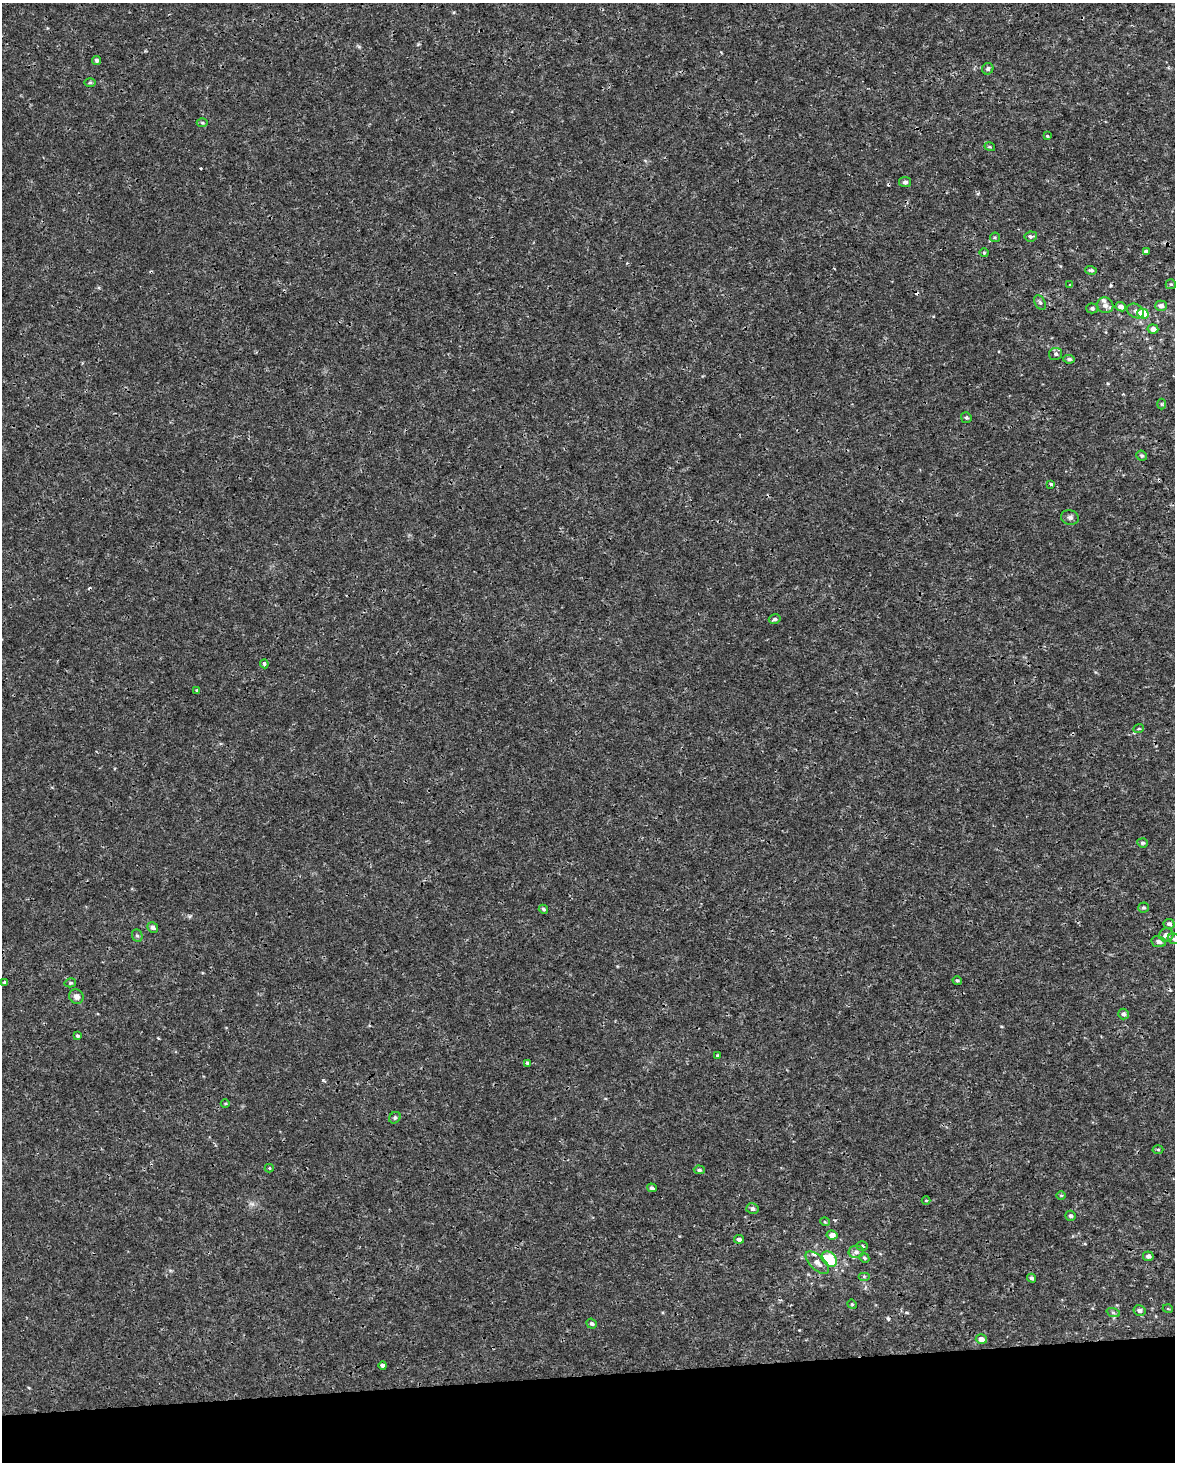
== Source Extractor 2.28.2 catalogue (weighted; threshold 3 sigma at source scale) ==
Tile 10 of 4 x 3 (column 2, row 3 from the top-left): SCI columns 1175-2347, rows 59-1518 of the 4694 x 4454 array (HDU 1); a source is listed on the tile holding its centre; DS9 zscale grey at full resolution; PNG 1177 x 1464 px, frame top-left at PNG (2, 3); each listed source drawn as its Kron ellipse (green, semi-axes under 4 px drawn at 4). Shown black and unused: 6% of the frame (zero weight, under 3 of 4 exposures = <1% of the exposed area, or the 3 px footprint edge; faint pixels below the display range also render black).
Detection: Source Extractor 2.28.2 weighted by HDU 2 'WHT'; one run over the whole footprint, this tile lists its part. Background 5.86e-04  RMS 8.8e-04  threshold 0.00397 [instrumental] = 3 sigma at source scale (4.5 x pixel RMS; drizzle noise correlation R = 1.50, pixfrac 1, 0.0396/0.0396 arcsec/px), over >= 5 px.
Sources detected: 87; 6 cosmic-ray / hot-pixel residue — neither listed nor drawn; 3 inside a brighter listed object's ellipse — not listed separately; the other 78 listed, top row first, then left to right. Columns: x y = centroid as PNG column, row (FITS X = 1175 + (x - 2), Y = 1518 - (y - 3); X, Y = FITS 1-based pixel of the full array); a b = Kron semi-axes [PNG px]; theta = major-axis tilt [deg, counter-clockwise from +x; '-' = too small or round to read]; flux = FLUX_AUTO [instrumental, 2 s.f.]
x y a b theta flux
97 60 4 4 - 0.21
988 69 6 5 - 0.19
90 83 6 4 1 0.12
202 123 5 3 - 0.11
1047 136 3 3 - 0.08
990 147 5 3 - 0.099
905 182 6 5 - 0.21
1031 236 6 5 - 0.2
995 237 5 4 - 0.12
1146 252 4 3 - 0.26
984 253 4 4 - 0.11
1091 270 6 4 -15 0.15
1171 284 5 5 - 0.11
1070 285 4 3 - 0.07
1040 302 8 5 -62 0.2
1105 305 8 7 - 0.45
1161 306 6 5 - 0.42
1121 307 5 4 - 0.45
1092 308 5 5 - 0.17
1135 311 9 7 -29 0.33
1143 313 5 5 - 2.9
1153 329 5 4 - 0.46
1056 354 6 6 - 0.22
1069 359 6 4 -6 0.2
1162 404 5 3 - 0.095
966 418 5 5 - 0.14
1142 456 5 5 - 0.15
1051 484 3 3 - 0.18
1070 517 9 7 -14 0.27
775 619 6 4 14 0.18
264 664 4 4 - 0.29
197 690 4 4 - 0.082
1139 728 5 3 - 0.094
1142 843 5 4 - 0.18
1143 907 5 5 - 0.14
543 909 5 4 - 0.16
1169 924 5 5 - 0.28
153 927 6 5 - 0.27
1166 935 7 6 - 0.43
137 936 6 5 - 0.15
1174 939 7 5 -22 0.18
1159 942 7 5 -11 0.34
957 981 5 4 - 0.13
4 982 4 3 - 0.084
70 983 6 4 15 0.12
76 996 7 6 - 0.43
1123 1014 5 5 - 0.22
77 1036 4 3 - 0.14
717 1056 3 3 - 0.12
528 1063 3 3 - 0.37
225 1103 4 3 - 0.076
395 1118 6 5 - 0.17
1158 1150 5 3 - 0.1
269 1168 4 4 - 0.15
699 1170 5 4 - 0.17
652 1188 5 4 - 0.19
1061 1195 5 3 - 0.081
926 1201 4 3 - 0.069
752 1209 6 5 - 0.27
1071 1216 5 5 - 0.2
825 1222 5 3 - 0.076
832 1235 5 4 - 0.53
739 1239 5 4 - 0.25
862 1246 5 4 - 0.14
856 1252 7 6 - 0.29
1148 1256 5 5 - 0.26
864 1258 5 4 - 0.13
829 1259 8 6 -41 3.8
817 1263 14 7 -43 0.53
864 1277 6 4 0 0.13
1031 1278 4 4 - 0.17
852 1304 5 4 - 0.11
1168 1309 5 3 - 0.069
1140 1310 6 5 - 0.31
1113 1312 7 4 -20 0.16
592 1324 5 4 - 0.15
981 1339 5 4 - 0.5
383 1365 4 3 - 0.43
Isophote crosses this tile's border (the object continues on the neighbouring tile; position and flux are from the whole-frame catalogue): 1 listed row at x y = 1174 939
Unlisted compact peaks at least as high as the median listed source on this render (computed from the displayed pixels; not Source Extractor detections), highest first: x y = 323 1080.